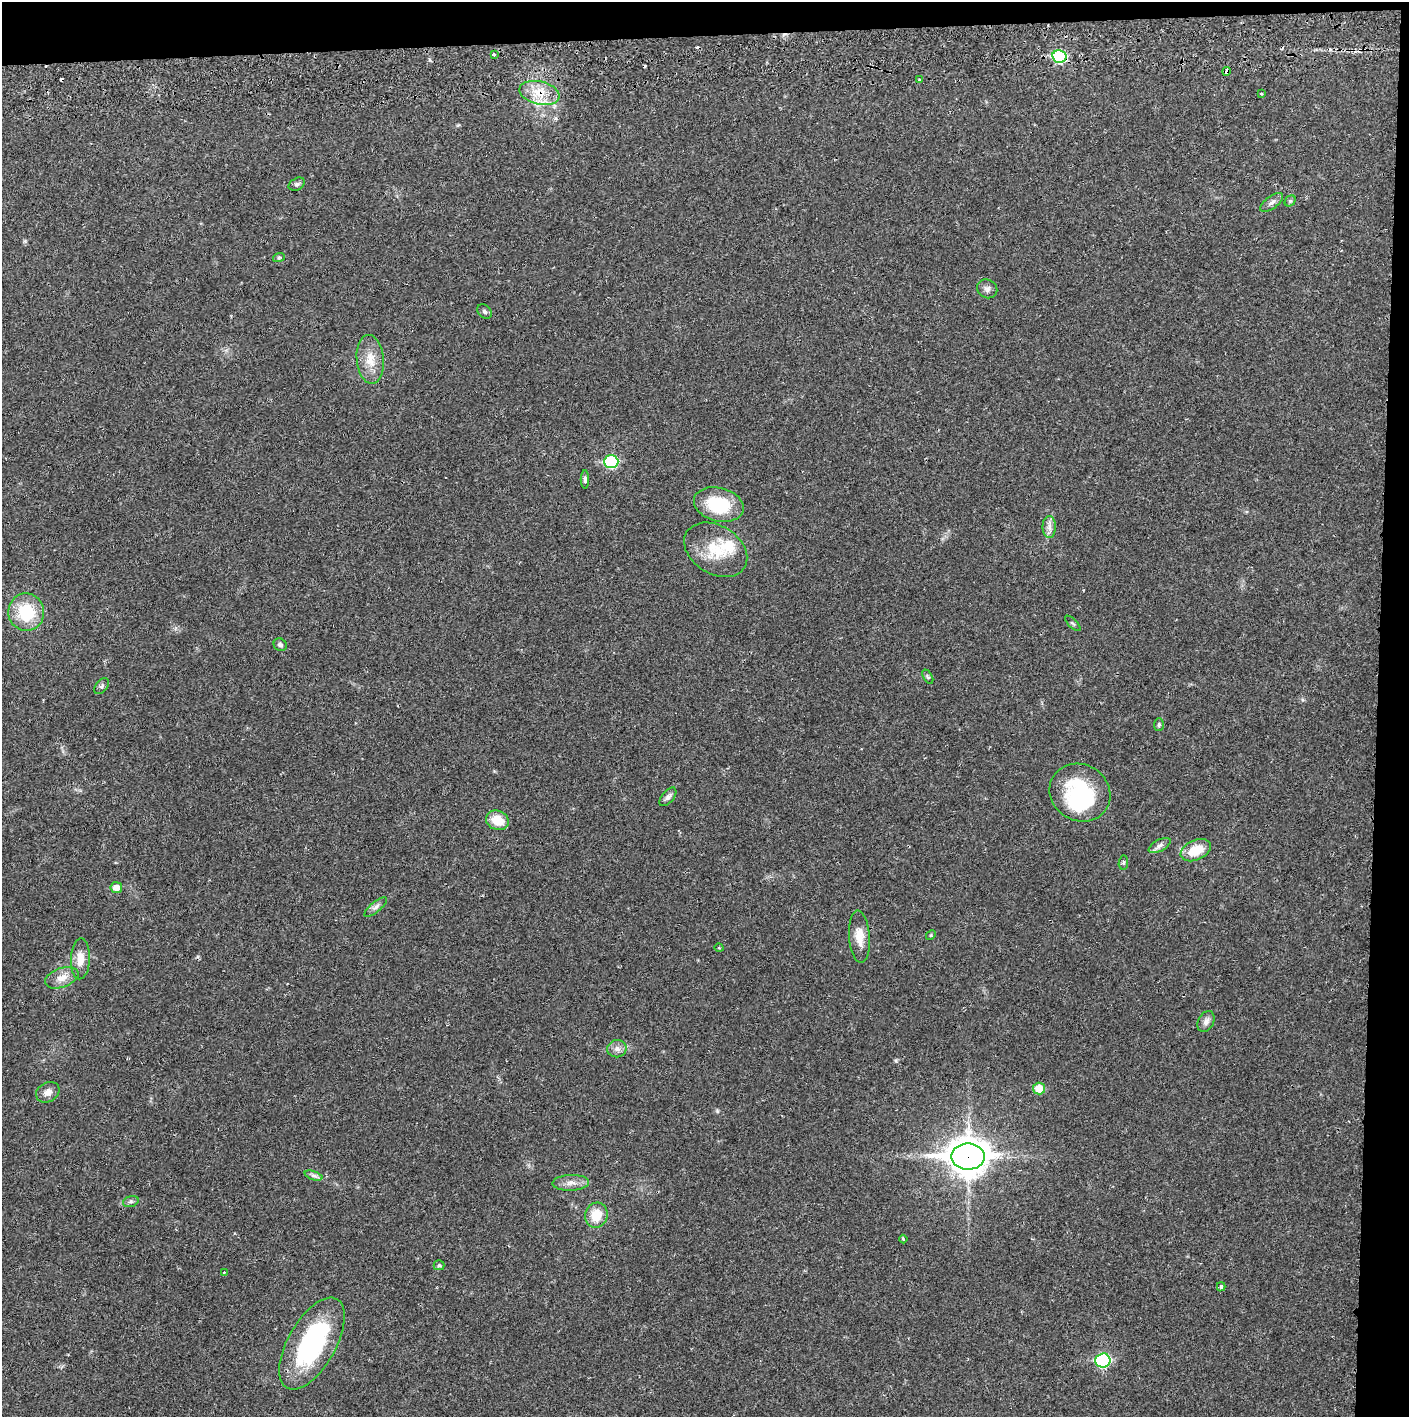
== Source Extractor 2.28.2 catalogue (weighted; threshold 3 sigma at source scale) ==
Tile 3 of 3 x 3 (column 3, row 1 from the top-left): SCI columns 2819-4225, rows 2885-4299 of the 4232 x 4358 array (HDU 1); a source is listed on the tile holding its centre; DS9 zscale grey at full resolution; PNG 1411 x 1419 px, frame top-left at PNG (2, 2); each listed source drawn as its Kron ellipse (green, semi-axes under 4 px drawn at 4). Shown black and unused: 5% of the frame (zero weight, under 2 of 3 exposures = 3% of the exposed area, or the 3 px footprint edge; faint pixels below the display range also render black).
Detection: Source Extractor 2.28.2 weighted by HDU 2 'WHT'; one run over the whole footprint, this tile lists its part. Background 0.0215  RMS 0.0035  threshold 0.0156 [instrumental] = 3 sigma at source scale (4.5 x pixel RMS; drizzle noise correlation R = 1.50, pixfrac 1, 0.05/0.05 arcsec/px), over >= 5 px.
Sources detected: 59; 2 inside a brighter object's white glare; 4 cosmic-ray / hot-pixel residue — neither listed nor drawn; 1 inside a brighter listed object's ellipse — not listed separately; the other 52 listed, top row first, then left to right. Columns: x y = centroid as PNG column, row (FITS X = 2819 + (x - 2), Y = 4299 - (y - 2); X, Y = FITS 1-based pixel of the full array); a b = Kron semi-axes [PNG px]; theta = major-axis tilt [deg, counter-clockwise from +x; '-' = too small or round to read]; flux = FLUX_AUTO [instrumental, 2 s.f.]
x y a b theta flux
494 54 3 3 - 0.79
1059 56 7 6 - 29
1226 71 4 3 - 1.6
919 80 3 3 - 1.2
539 93 20 11 -13 6.9
1261 94 3 3 - 0.45
297 184 9 6 28 0.83
1290 201 6 5 - 0.53
1272 202 13 6 36 1.4
279 257 6 4 19 0.51
987 289 10 9 - 1.4
484 312 8 6 -45 0.75
370 359 24 13 -85 5.9
611 462 7 6 - 30
585 479 9 4 -89 0.92
719 505 25 16 -15 17
1049 527 11 6 -90 1.8
716 550 34 24 -32 13
26 612 19 18 - 14
1073 623 10 3 -45 0.45
280 645 7 6 - 0.92
928 677 8 4 -59 0.58
102 686 9 5 50 0.75
1159 725 6 5 - 0.58
1080 793 31 28 -31 28
668 797 11 6 50 1.3
497 820 11 9 -21 6.4
1160 846 12 5 28 1.3
1196 850 16 10 24 7.9
1123 863 7 4 82 0.54
116 888 6 5 - 3.1
376 907 14 5 39 1.3
931 935 5 4 - 0.41
859 937 26 10 -86 4.9
719 948 5 3 - 0.32
80 959 20 9 87 4
62 978 17 9 20 3.4
1206 1021 11 8 62 1.6
617 1049 9 8 - 1.8
1039 1088 6 6 - 5.5
48 1092 12 9 29 2.2
968 1157 17 13 0 670
314 1176 9 4 -19 0.92
571 1183 18 8 3 2.6
131 1201 8 5 18 0.78
596 1215 13 11 74 6.9
903 1239 4 3 - 0.4
439 1265 5 5 - 0.57
224 1272 3 3 - 0.44
1221 1287 4 3 - 0.61
312 1343 51 24 60 46
1103 1360 7 7 - 35
Overlapping masked pixels (flux is a lower limit): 4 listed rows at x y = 1059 56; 1226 71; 539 93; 968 1157
Unlisted compact peaks at least as high as the median listed source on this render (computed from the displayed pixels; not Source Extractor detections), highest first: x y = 896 1061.